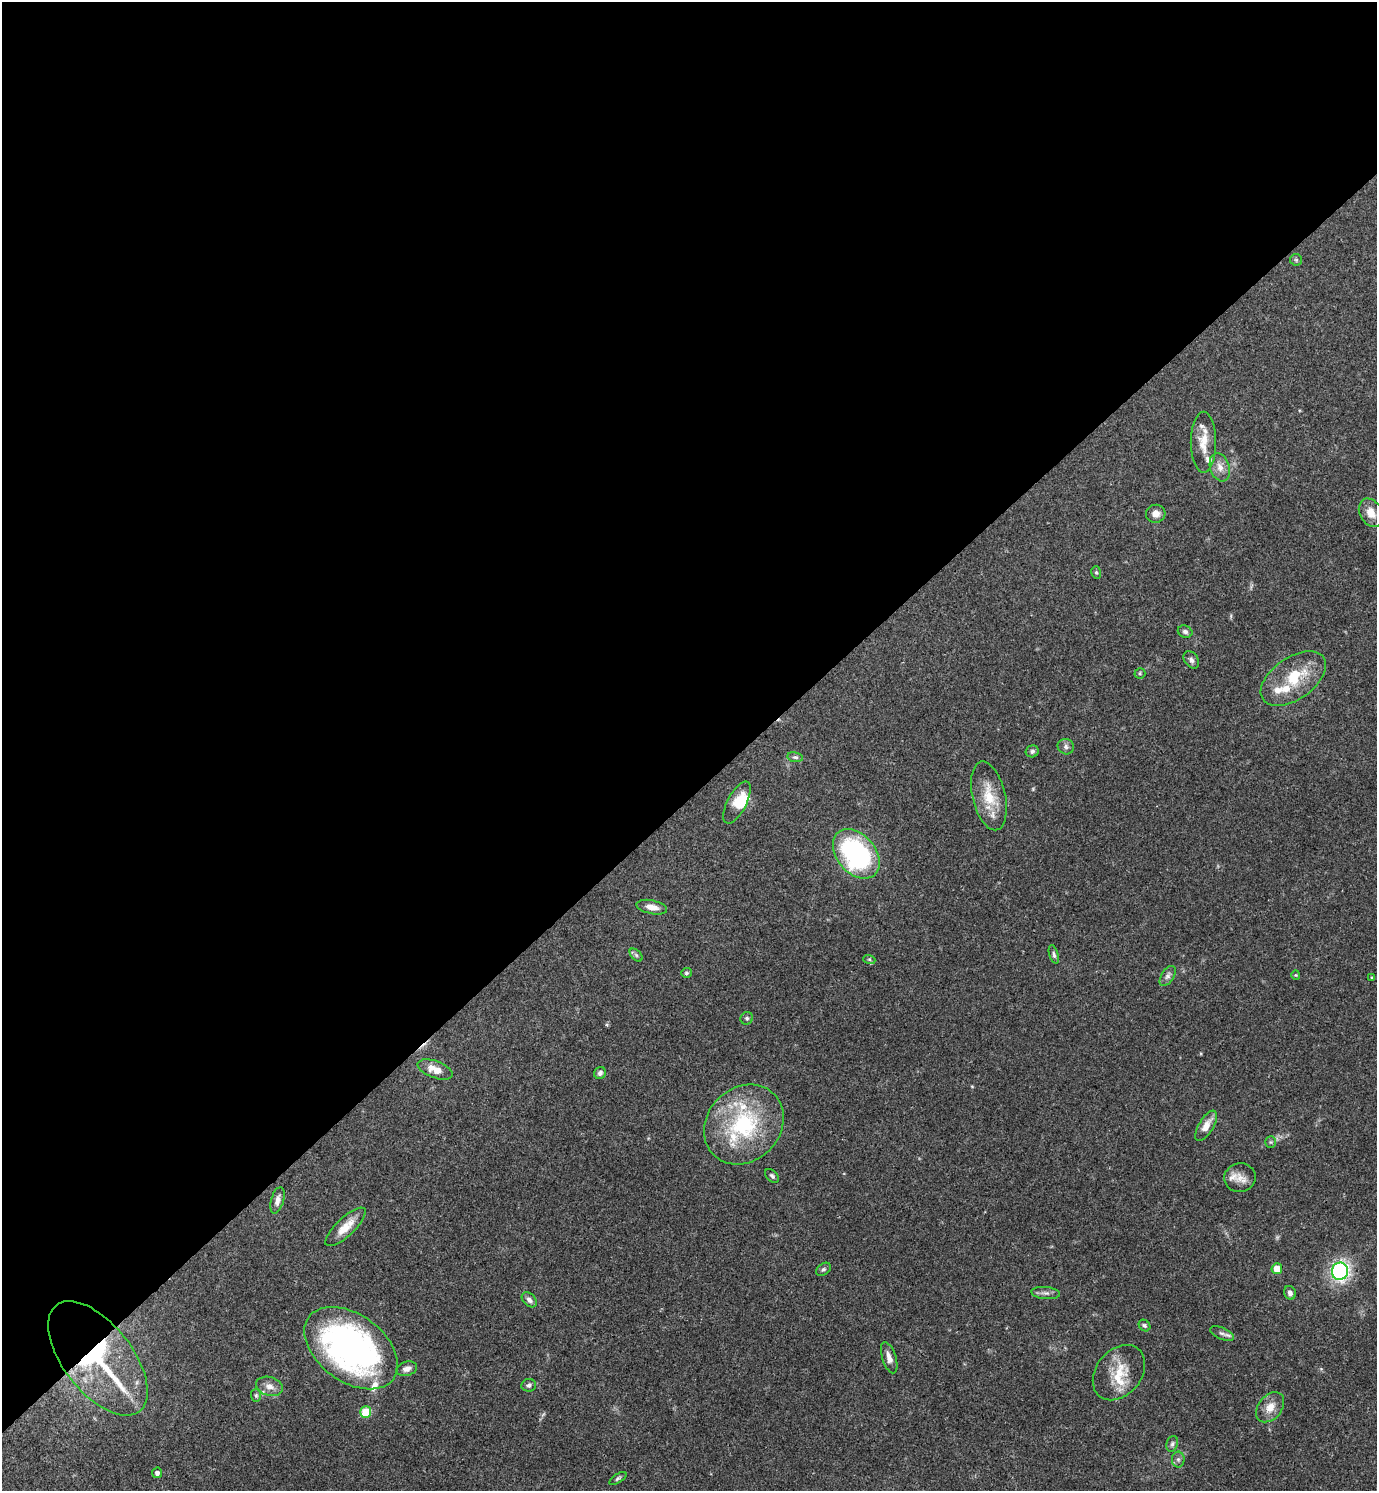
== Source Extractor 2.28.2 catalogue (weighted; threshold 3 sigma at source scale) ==
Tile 2 of 4 x 4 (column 2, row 1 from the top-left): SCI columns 1675-3049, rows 4469-5957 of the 5958 x 5961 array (HDU 1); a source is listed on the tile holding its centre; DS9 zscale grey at full resolution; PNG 1379 x 1493 px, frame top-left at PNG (2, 2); each listed source drawn as its Kron ellipse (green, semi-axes under 4 px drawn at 4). Shown black and unused: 54% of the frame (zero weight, under 3 of 4 exposures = <1% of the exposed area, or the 3 px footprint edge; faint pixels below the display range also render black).
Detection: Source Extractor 2.28.2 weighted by HDU 2 'WHT'; one run over the whole footprint, this tile lists its part. Background 0.0392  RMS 0.0026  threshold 0.0116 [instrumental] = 3 sigma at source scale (4.5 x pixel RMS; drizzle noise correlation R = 1.50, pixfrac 1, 0.05/0.05 arcsec/px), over >= 5 px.
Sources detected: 67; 11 inside a brighter listed object's ellipse — not listed separately; the other 56 listed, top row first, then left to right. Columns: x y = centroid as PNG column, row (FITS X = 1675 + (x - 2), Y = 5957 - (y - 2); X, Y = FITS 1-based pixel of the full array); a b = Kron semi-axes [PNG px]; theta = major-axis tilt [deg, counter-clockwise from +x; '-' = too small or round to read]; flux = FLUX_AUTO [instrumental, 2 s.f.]
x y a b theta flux
1296 260 6 5 - 0.43
1203 442 30 12 90 4.8
1220 467 14 9 -72 2.3
1371 513 15 11 -61 2.9
1156 514 10 9 - 2
1096 572 6 5 - 0.44
1185 632 7 6 - 0.82
1191 660 9 6 -52 0.88
1140 673 5 5 - 0.37
1293 679 37 21 35 11
1066 747 8 7 - 0.89
1032 751 6 6 - 0.65
795 757 8 5 -10 0.53
989 796 35 16 -77 7.5
737 802 23 9 62 4.3
856 854 28 19 -50 43
652 907 15 7 -12 2.1
1054 954 9 4 -73 0.6
636 955 8 4 -45 0.56
869 959 6 4 -19 0.37
686 973 5 5 - 0.43
1296 975 4 4 - 0.24
1168 976 11 6 57 0.97
1372 977 3 3 - 0.31
747 1018 6 6 - 0.53
435 1069 18 8 -20 3.4
600 1073 6 5 - 0.8
744 1125 43 36 45 27
1206 1126 17 7 58 2.7
1271 1142 5 5 - 0.42
772 1176 8 5 -45 0.66
1240 1178 16 14 11 3
277 1200 14 6 74 1.5
346 1227 26 9 43 3.9
823 1269 8 5 37 0.55
1277 1269 5 5 - 3.9
1340 1271 9 8 - 49
1046 1293 14 6 -6 1.1
1290 1293 7 5 -71 0.93
529 1300 9 6 -46 0.96
1144 1326 6 5 - 0.54
1222 1333 13 5 -24 0.95
351 1348 52 33 -37 95
98 1358 67 34 -52 44
889 1358 16 7 -72 1.8
407 1369 10 7 16 1.5
1119 1373 31 22 50 8.2
529 1385 7 6 - 0.72
269 1386 14 9 -17 2
256 1395 6 5 - 0.47
1270 1407 17 11 51 3.1
366 1412 6 5 - 8.1
1172 1444 8 5 70 0.6
1178 1459 8 6 -89 0.76
157 1473 5 5 - 0.88
618 1478 10 4 34 0.51
Overlapping masked pixels (flux is a lower limit): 1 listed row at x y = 98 1358